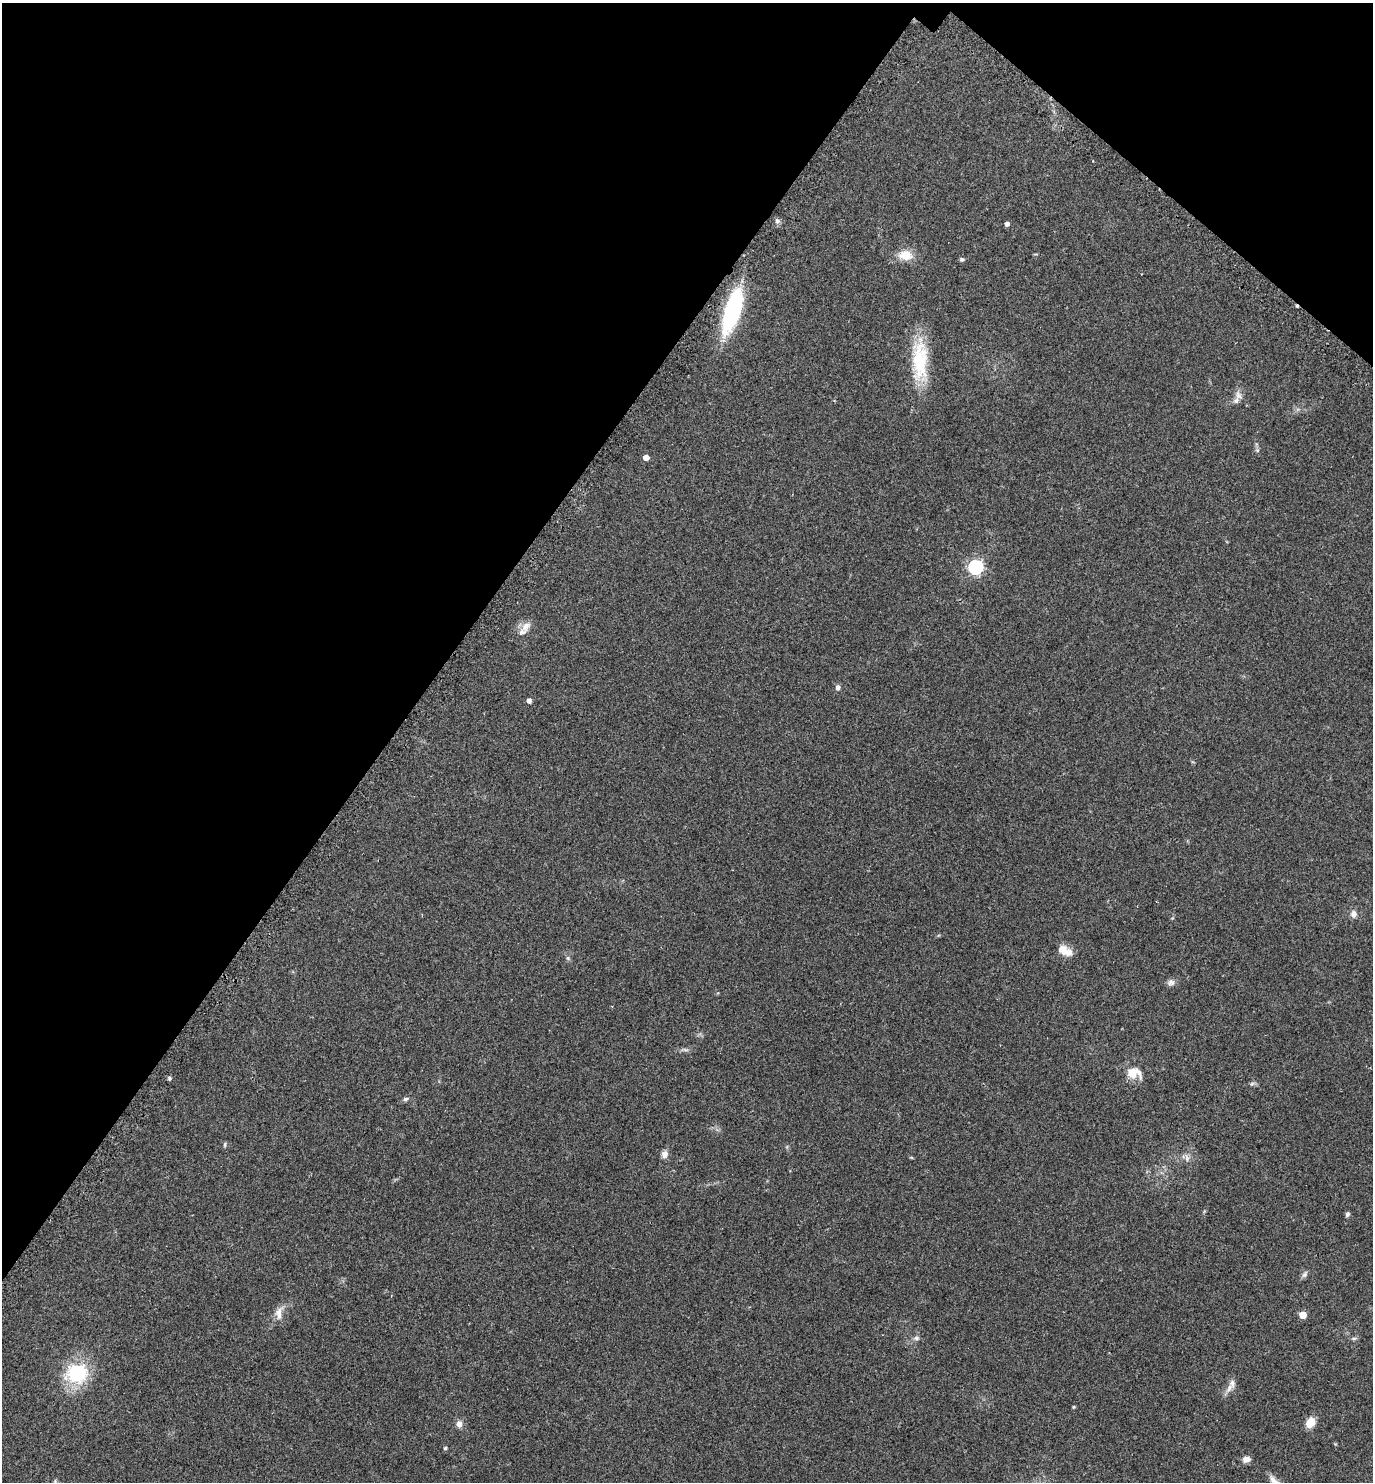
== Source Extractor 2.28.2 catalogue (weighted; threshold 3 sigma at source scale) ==
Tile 2 of 4 x 4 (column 2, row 1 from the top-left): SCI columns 1695-3065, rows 4476-5955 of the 5992 x 5992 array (HDU 1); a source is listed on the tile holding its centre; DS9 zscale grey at full resolution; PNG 1375 x 1484 px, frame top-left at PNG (2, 3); no overlay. Shown black and unused: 33% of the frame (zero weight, under 2 of 3 exposures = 3% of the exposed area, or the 3 px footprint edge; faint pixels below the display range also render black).
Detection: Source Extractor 2.28.2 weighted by HDU 2 'WHT'; one run over the whole footprint, this tile lists its part. Background 0.0701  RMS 0.0078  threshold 0.0349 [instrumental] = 3 sigma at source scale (4.5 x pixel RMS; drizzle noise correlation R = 1.50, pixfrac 1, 0.05/0.05 arcsec/px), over >= 5 px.
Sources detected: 42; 1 cosmic-ray / hot-pixel residue — not listed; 3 inside a brighter listed object's ellipse — not listed separately; the other 38 listed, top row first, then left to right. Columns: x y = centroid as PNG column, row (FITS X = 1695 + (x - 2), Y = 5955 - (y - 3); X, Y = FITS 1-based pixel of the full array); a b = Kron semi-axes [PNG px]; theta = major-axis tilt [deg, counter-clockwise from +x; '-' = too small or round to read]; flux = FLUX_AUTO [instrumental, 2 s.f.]
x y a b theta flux
777 221 6 5 - 1.7
1007 224 4 4 - 3
905 255 15 11 -5 12
962 259 7 5 -6 1.4
732 311 41 14 73 87
920 360 56 19 90 41
1238 395 13 9 -81 4.6
1257 450 6 5 - 1.3
646 457 4 4 - 7.2
975 567 6 6 - 170
526 626 15 10 54 5.7
838 688 6 6 - 2.4
529 701 5 4 - 2.8
1354 914 9 8 - 3.6
1065 951 18 10 -28 8.6
568 958 7 4 -46 1.2
1171 982 10 8 16 2.9
685 1050 9 4 -13 1.6
1132 1073 19 13 -26 9.9
169 1078 4 4 - 1.6
1252 1084 7 5 30 1.4
406 1099 9 5 24 1.5
225 1145 7 3 81 0.95
664 1154 8 7 - 4.1
1187 1158 10 6 -77 2.6
1347 1214 6 5 - 1.5
1304 1274 10 6 53 2.1
279 1313 18 9 86 6.3
1303 1315 5 5 - 15
916 1338 8 6 -16 1.9
1354 1338 6 4 18 1.2
77 1373 8 7 - 170
1229 1388 15 7 62 4.4
1074 1407 4 3 - 0.83
1310 1422 11 8 63 9.8
459 1424 10 8 -77 3.5
445 1448 4 4 - 1.3
1246 1459 9 7 10 4.2